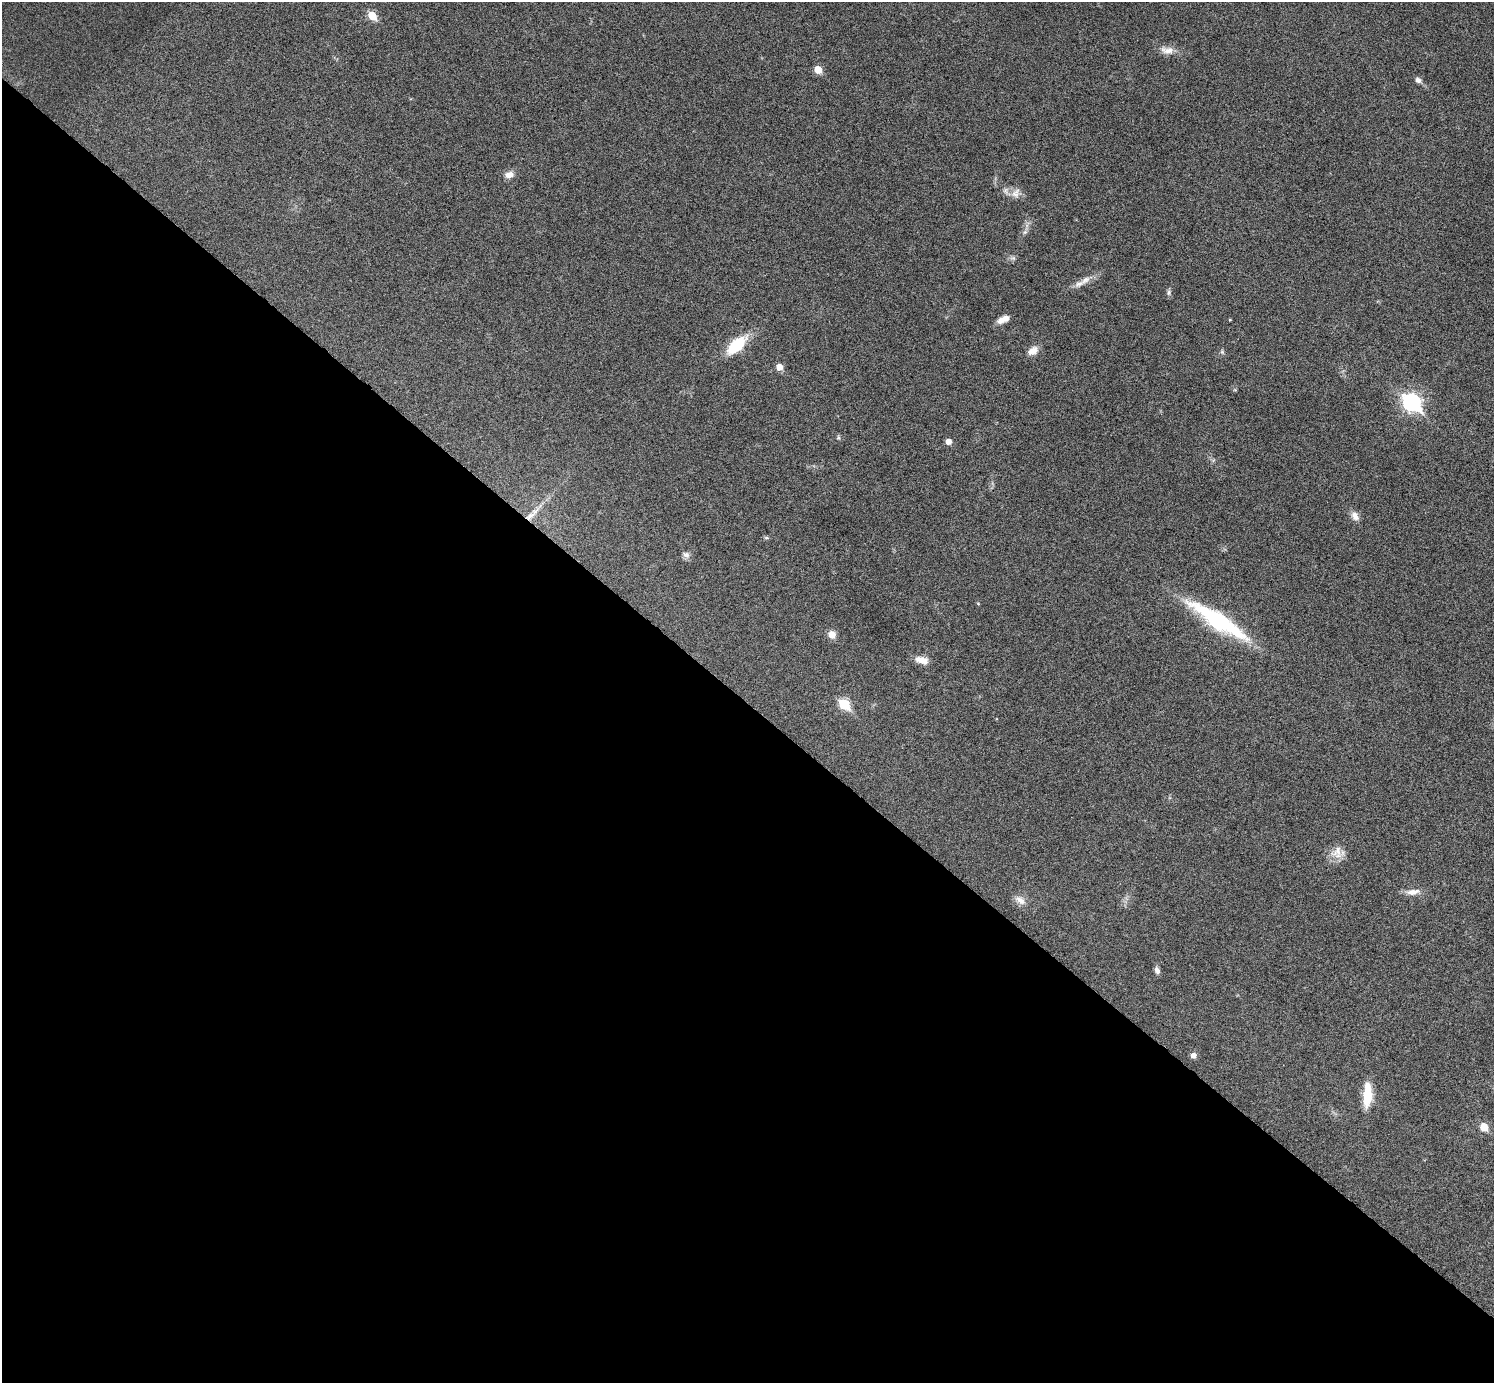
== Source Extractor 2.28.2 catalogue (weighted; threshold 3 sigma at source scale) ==
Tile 14 of 4 x 4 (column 2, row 4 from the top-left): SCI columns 1506-2997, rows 305-1685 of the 5992 x 5993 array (HDU 1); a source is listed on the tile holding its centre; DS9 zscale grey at full resolution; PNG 1496 x 1385 px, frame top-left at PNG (2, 2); no overlay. Shown black and unused: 49% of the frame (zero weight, under 6 of 11 exposures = <1% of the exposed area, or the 3 px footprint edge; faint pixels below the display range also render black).
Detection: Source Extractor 2.28.2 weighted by HDU 2 'WHT'; one run over the whole footprint, this tile lists its part. Background 0.0216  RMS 0.0026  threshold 0.0105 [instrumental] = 3 sigma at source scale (4.09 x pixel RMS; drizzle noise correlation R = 1.36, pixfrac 0.8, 0.05/0.05 arcsec/px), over >= 5 px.
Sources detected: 38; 2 inside a brighter listed object's ellipse — not listed separately; the other 36 listed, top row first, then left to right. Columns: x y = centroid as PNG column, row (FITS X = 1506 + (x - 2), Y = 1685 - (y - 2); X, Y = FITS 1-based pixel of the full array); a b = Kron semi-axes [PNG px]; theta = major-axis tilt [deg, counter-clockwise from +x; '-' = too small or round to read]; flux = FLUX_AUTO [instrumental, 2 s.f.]
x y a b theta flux
372 16 6 5 - 6.4
1167 50 20 10 -12 2.4
818 70 6 5 - 4.5
1418 80 8 6 -36 0.95
509 175 10 8 11 1.9
1016 193 15 11 54 1.9
1025 232 7 6 - 0.58
1013 258 9 6 0 0.69
1085 280 17 9 36 1.9
1169 292 9 6 72 0.61
1004 319 14 6 23 2.4
1230 320 3 2 - 0.18
737 345 22 10 43 11
1033 351 14 10 31 2
1222 352 7 5 -69 0.47
779 367 6 5 - 2.6
1235 390 6 3 -18 0.24
1411 402 9 7 -40 83
838 438 7 5 -89 0.39
948 441 5 5 - 1.6
530 516 24 8 45 3.5
1355 516 13 8 -61 1.7
766 538 7 4 -8 0.36
686 555 11 8 -29 0.99
978 603 5 3 - 0.19
1218 620 63 14 -32 32
832 634 8 7 - 2.2
921 660 15 8 -15 2.5
844 704 7 5 -42 15
1337 852 18 17 - 3
1413 892 19 8 6 2.1
1020 900 16 10 -35 1.9
1157 970 9 6 -69 0.91
1193 1056 6 6 - 1.4
1367 1094 28 9 88 7
1484 1127 6 5 - 5.3
Overlapping masked pixels (flux is a lower limit): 1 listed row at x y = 530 516